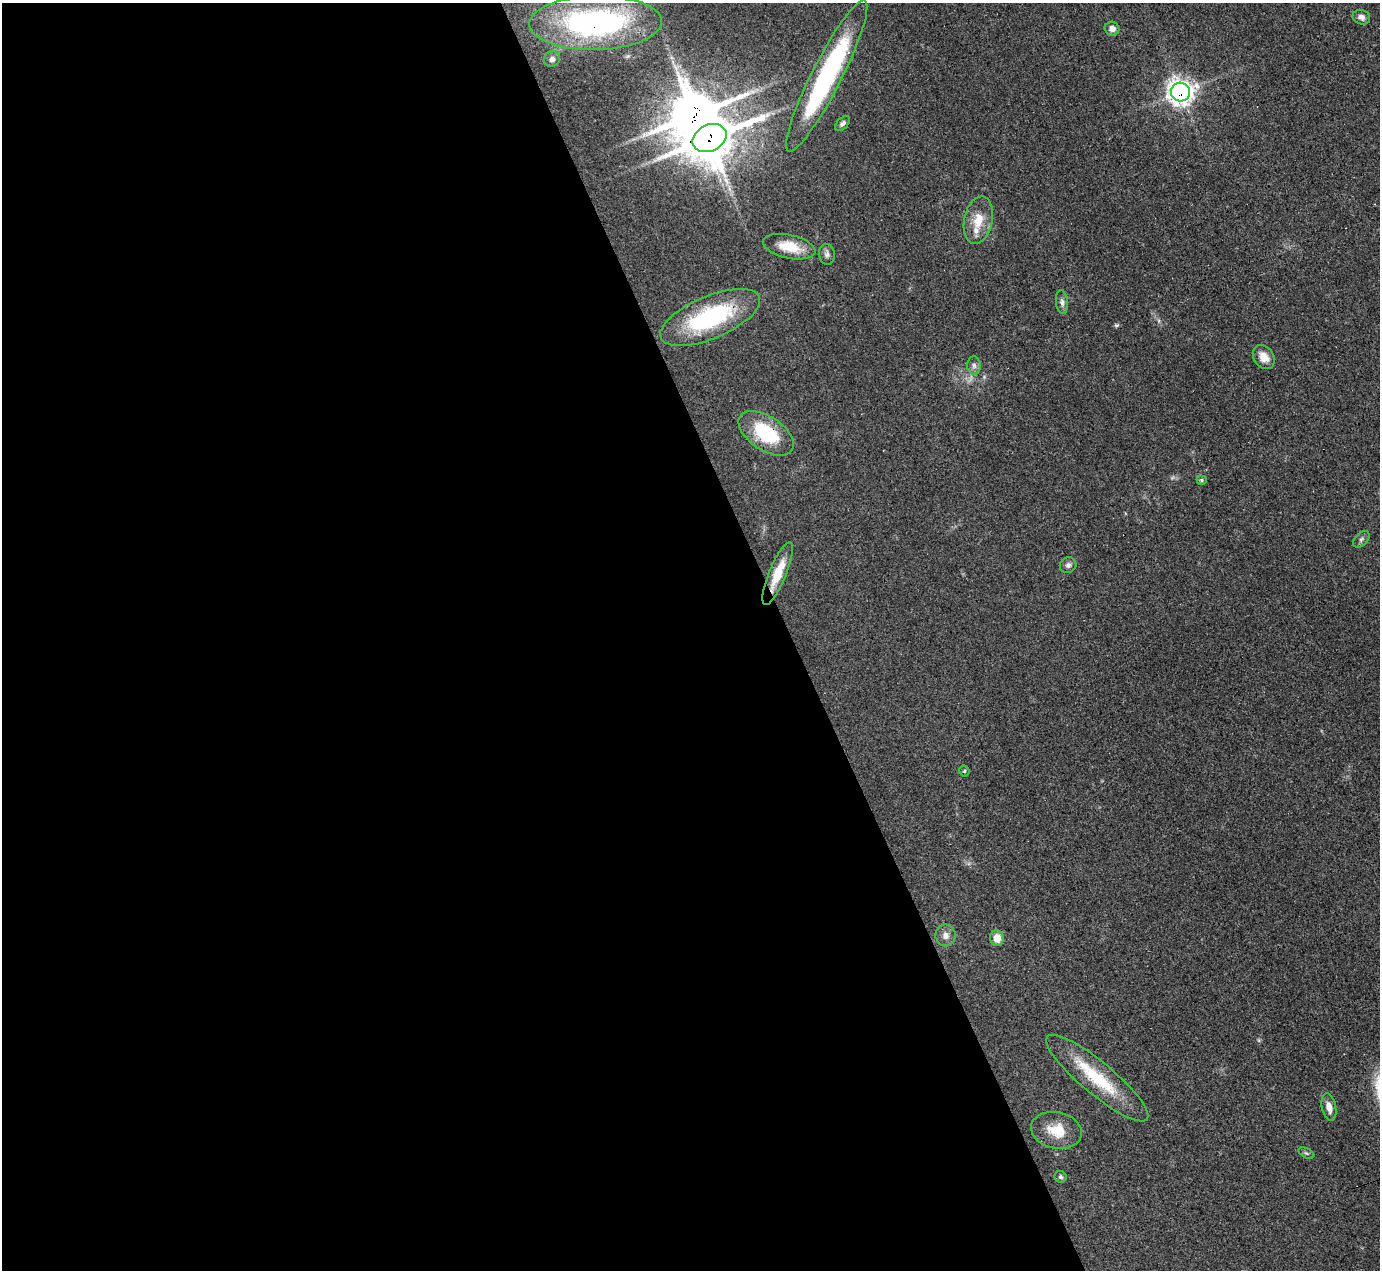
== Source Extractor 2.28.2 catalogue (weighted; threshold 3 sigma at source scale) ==
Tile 9 of 4 x 4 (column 1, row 3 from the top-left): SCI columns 1-1378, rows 1544-2811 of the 5510 x 5494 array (HDU 1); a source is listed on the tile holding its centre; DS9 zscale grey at full resolution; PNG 1382 x 1272 px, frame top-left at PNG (2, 3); each listed source drawn as its Kron ellipse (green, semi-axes under 4 px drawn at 4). Shown black and unused: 57% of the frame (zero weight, under 3 of 4 exposures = <1% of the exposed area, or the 3 px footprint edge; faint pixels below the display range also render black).
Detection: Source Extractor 2.28.2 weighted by HDU 2 'WHT'; one run over the whole footprint, this tile lists its part. Background 0.0775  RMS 0.0053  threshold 0.024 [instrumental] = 3 sigma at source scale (4.5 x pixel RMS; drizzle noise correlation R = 1.50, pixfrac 1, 0.05/0.05 arcsec/px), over >= 5 px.
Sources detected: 31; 1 inside a brighter object's white glare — neither listed nor drawn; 2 inside a brighter listed object's ellipse — not listed separately; the other 28 listed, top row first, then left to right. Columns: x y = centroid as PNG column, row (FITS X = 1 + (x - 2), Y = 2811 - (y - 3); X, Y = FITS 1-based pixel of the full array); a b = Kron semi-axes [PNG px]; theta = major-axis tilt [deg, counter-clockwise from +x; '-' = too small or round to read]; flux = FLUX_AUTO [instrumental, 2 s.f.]
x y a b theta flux
1361 17 9 7 -21 2.2
596 23 66 27 1 140
1112 29 7 7 - 2.9
552 59 8 7 - 2.6
827 76 84 15 63 90
1180 92 10 9 - 370
843 124 9 5 44 1.7
709 138 18 13 26 1800
978 220 24 14 78 10
789 247 26 11 -12 12
827 254 10 8 -82 2.1
1062 302 12 6 -83 2.1
710 317 53 21 23 58
1264 357 13 9 -55 5.9
974 365 9 6 -87 1.9
766 433 31 17 -33 32
1201 480 5 5 - 0.78
1361 539 10 6 45 1.5
1068 565 8 7 - 1.8
778 574 34 8 68 13
964 771 5 5 - 0.67
946 935 11 10 - 3.3
997 938 8 7 - 5.7
1097 1078 65 16 -40 30
1329 1107 14 7 -79 3.9
1056 1130 26 18 -12 12
1306 1153 8 4 -27 0.98
1061 1177 6 5 - 1.1
Overlapping masked pixels (flux is a lower limit): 5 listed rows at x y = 596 23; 1180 92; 709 138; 766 433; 778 574